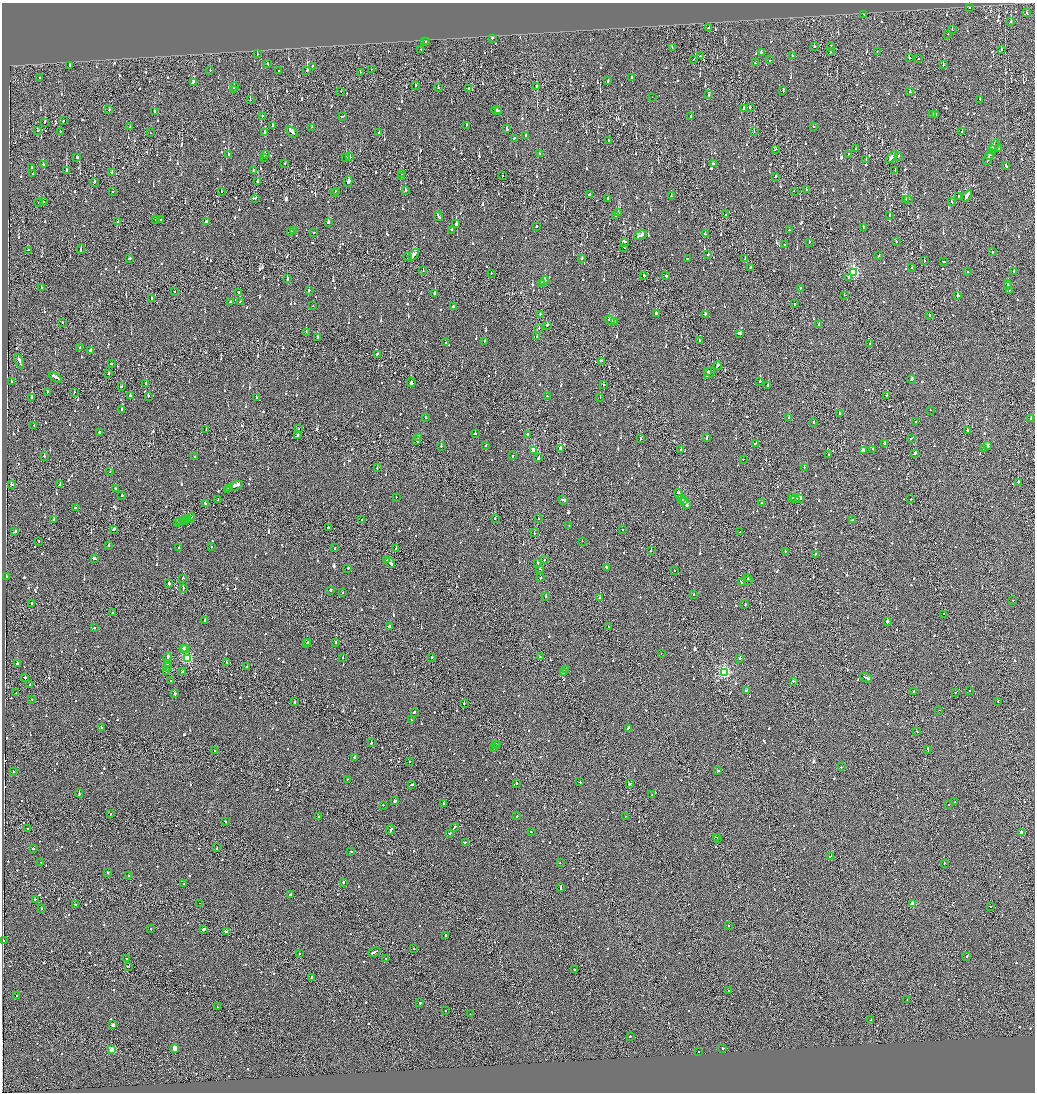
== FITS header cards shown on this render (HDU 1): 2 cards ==
NAXIS1  =                 2065
NAXIS2  =                 2180

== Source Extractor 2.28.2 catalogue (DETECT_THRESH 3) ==
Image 2065 x 2180 px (HDU 1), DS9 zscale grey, zoomed out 1/2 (1 PNG px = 2 x 2 image px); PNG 1037 x 1094 px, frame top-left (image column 1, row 2179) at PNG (2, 3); each listed source drawn as its Kron ellipse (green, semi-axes under 4 px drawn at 4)
Background -0.118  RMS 0.067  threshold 0.201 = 3 sigma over >= 5 px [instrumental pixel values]
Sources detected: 1683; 92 cannot appear on this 1/2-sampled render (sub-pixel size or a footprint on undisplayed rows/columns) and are neither listed nor drawn; of the other 1591, the 500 brightest by FLUX_AUTO listed and drawn (1091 fainter detections omitted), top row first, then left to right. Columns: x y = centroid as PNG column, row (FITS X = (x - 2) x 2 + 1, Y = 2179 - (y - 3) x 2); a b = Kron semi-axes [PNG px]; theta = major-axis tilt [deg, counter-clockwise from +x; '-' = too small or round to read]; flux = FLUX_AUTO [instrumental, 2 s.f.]
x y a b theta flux
969 7 2 2 - 130
1026 12 2 2 - 110
864 15 2 2 - 220
1011 22 2 2 - 930
708 27 3 2 - 220
952 30 2 2 - 150
948 34 2 2 - 120
492 38 2 2 - 250
425 41 2 1 - 320
426 42 2 2 - 640
814 46 2 2 - 200
830 46 2 2 - 100
672 48 4 2 - 120
421 49 2 2 - 110
1001 49 2 1 - 130
761 52 2 2 - 110
831 52 2 1 - 250
877 52 2 1 - 250
257 54 2 2 - 170
700 56 2 2 - 140
792 56 2 2 - 320
909 58 2 2 - 100
919 58 2 1 - 140
694 59 2 1 - 120
770 60 2 2 - 110
755 63 3 1 - 110
268 64 2 2 - 110
943 65 2 1 - 290
69 66 3 2 - 190
312 66 2 2 - 190
371 69 2 1 - 120
210 70 2 2 - 260
278 70 2 2 - 210
307 71 2 2 - 260
360 72 2 2 - 160
39 77 2 1 - 120
632 77 2 2 - 160
608 80 4 2 - 340
194 82 3 2 - 630
416 85 2 2 - 140
234 87 3 2 - 120
536 87 2 1 - 390
438 88 2 2 - 140
468 88 2 2 - 110
234 90 2 2 - 200
783 90 4 2 - 240
341 91 2 1 - 220
909 92 2 2 - 130
709 95 3 2 - 170
652 97 2 1 - 120
980 99 2 2 - 170
250 100 2 1 - 250
744 108 2 2 - 280
750 108 3 2 - 170
109 110 2 2 - 110
154 111 2 2 - 120
497 111 5 2 - 340
499 111 3 1 - 220
932 114 2 2 - 600
936 114 2 2 - 300
262 116 2 1 - 110
342 116 2 2 - 130
691 116 2 2 - 110
63 121 2 2 - 180
45 122 2 1 - 450
466 125 3 2 - 570
273 126 4 2 - 230
130 127 2 2 - 110
312 127 2 2 - 180
813 127 2 1 - 190
507 129 3 2 - 1000
37 131 2 2 - 120
60 131 2 1 - 130
292 132 6 2 -42 470
754 132 2 2 - 400
962 132 2 2 - 390
150 133 2 2 - 130
265 133 3 2 - 120
379 133 2 2 - 380
526 136 2 2 - 110
514 138 3 2 - 280
608 141 2 2 - 110
994 147 8 2 62 420
775 149 2 2 - 110
855 149 2 2 - 120
992 149 3 1 - 180
999 149 2 2 - 110
228 154 3 2 - 140
265 154 3 2 - 110
540 154 3 2 - 200
849 154 2 1 - 170
990 155 5 2 - 450
898 156 3 1 - 260
346 157 2 2 - 970
350 157 2 1 - 1400
892 157 7 2 44 570
77 158 2 2 - 180
264 158 2 2 - 110
988 158 7 2 64 490
866 160 2 2 - 140
43 164 3 2 - 190
285 164 2 2 - 110
713 164 2 2 - 350
1006 166 3 2 - 220
32 167 3 2 - 240
253 170 2 2 - 1100
895 170 2 2 - 140
66 171 2 2 - 1100
112 173 2 1 - 210
33 174 2 2 - 210
401 174 2 1 - 200
401 176 2 2 - 130
502 176 2 2 - 190
775 176 2 2 - 110
348 181 5 2 - 470
94 182 2 2 - 560
258 182 2 1 - 300
806 189 2 1 - 230
112 191 2 2 - 210
336 191 2 1 - 130
405 191 2 2 - 140
794 191 2 1 - 130
221 192 2 1 - 140
335 192 2 1 - 110
589 195 2 2 - 120
671 196 2 2 - 390
967 196 6 2 54 430
958 197 2 2 - 120
255 198 2 1 - 140
608 198 2 2 - 180
906 199 4 2 - 560
908 200 2 1 - 310
951 201 2 2 - 210
43 202 2 1 - 430
39 203 2 1 - 150
618 213 3 2 - 170
615 215 2 2 - 100
725 215 2 2 - 540
890 215 2 2 - 110
438 216 5 2 - 410
156 219 2 1 - 200
160 220 2 1 - 160
117 221 2 2 - 150
206 222 3 2 - 200
328 222 2 2 - 270
456 224 2 2 - 3700
537 226 2 2 - 720
863 227 2 2 - 110
294 230 2 2 - 100
451 230 2 2 - 230
789 230 2 2 - 290
291 231 2 2 - 470
314 232 2 2 - 180
705 234 2 2 - 230
640 235 6 2 26 550
896 241 2 2 - 150
624 242 4 2 - 180
809 242 2 2 - 110
785 244 2 2 - 160
624 247 3 2 - 150
81 249 5 1 - 220
28 250 3 2 - 120
993 252 2 2 - 300
708 254 2 2 - 360
414 255 6 2 50 760
879 256 2 1 - 130
408 257 2 1 - 380
687 258 2 2 - 240
129 259 3 2 - 480
582 259 2 2 - 240
745 259 2 1 - 140
924 261 2 2 - 170
943 262 3 2 - 140
751 267 2 2 - 160
911 267 2 2 - 110
423 271 2 1 - 320
1014 271 2 1 - 310
854 272 3 3 - 1200
968 272 2 2 - 470
491 273 2 2 - 150
644 276 2 2 - 210
666 276 2 2 - 160
849 277 2 2 - 110
287 279 2 2 - 190
545 281 5 2 - 230
542 283 3 1 - 150
1008 284 2 2 - 220
1007 286 2 1 - 180
41 287 4 2 - 130
801 288 2 2 - 310
1009 290 2 1 - 110
174 291 2 1 - 130
309 291 2 2 - 170
239 292 2 2 - 170
435 293 2 2 - 240
844 295 2 1 - 260
958 296 4 2 - 850
152 299 2 2 - 340
231 302 2 2 - 220
240 302 2 2 - 120
794 304 2 2 - 220
312 306 2 1 - 170
453 306 2 2 - 1200
656 313 4 2 - 370
540 314 2 1 - 130
705 314 2 2 - 390
930 315 3 2 - 750
610 320 5 2 - 1000
62 322 2 2 - 120
614 322 2 2 - 150
819 324 2 2 - 140
547 325 3 2 - 150
539 328 2 1 - 120
306 332 2 1 - 170
740 333 4 2 - 1100
318 337 3 2 - 230
537 337 3 2 - 130
485 341 2 2 - 680
699 341 2 1 - 140
446 342 2 2 - 120
869 344 2 1 - 110
80 348 2 2 - 100
91 350 3 2 - 390
377 354 3 2 - 260
19 361 7 2 -67 610
602 361 4 2 - 170
111 364 2 2 - 220
717 366 4 2 - 600
708 372 2 2 - 820
710 373 6 1 43 410
109 374 2 1 - 220
56 377 7 2 -34 760
912 379 4 2 - 340
760 381 2 2 - 610
11 382 2 2 - 210
411 382 5 2 - 2700
146 384 2 2 - 190
604 385 2 2 - 260
768 385 2 2 - 800
121 387 2 2 - 230
47 392 2 2 - 150
74 392 2 1 - 140
130 395 2 2 - 790
887 395 2 1 - 220
148 396 2 2 - 210
547 396 2 2 - 120
32 397 2 2 - 1300
600 397 2 2 - 180
256 398 2 2 - 160
122 410 2 2 - 600
930 410 2 2 - 110
839 413 2 2 - 210
426 417 2 2 - 160
789 417 2 2 - 140
1031 418 2 2 - 110
813 422 2 2 - 170
916 422 2 2 - 180
34 425 2 2 - 120
299 428 2 1 - 540
206 430 3 1 - 160
967 430 2 2 - 1200
99 432 2 2 - 380
475 433 2 2 - 110
297 434 4 1 - 560
527 434 2 2 - 180
707 437 3 2 - 220
419 438 3 2 - 260
911 438 2 2 - 200
640 439 2 2 - 200
417 441 3 2 - 270
755 443 2 2 - 130
885 444 3 2 - 190
485 445 2 2 - 120
441 446 2 2 - 260
988 446 3 2 - 140
560 448 2 2 - 640
983 448 3 2 - 730
873 449 2 2 - 180
533 450 3 2 - 220
680 450 2 1 - 120
863 450 3 2 - 340
915 454 3 2 - 320
828 455 2 2 - 120
44 456 2 2 - 120
513 456 2 2 - 250
194 457 2 2 - 120
539 458 2 2 - 570
743 459 2 1 - 210
804 467 2 2 - 290
377 468 2 2 - 160
110 472 2 2 - 140
1018 482 2 2 - 420
11 484 3 2 - 240
59 485 2 1 - 110
235 486 9 2 22 780
116 488 2 2 - 210
230 488 3 1 - 180
227 490 2 1 - 110
678 494 5 2 - 540
122 495 2 2 - 110
396 497 2 2 - 130
792 497 2 1 - 280
800 498 4 2 - 740
682 499 3 2 - 270
795 499 4 2 - 440
911 499 2 1 - 120
218 500 4 2 - 370
563 500 5 2 - 340
684 501 3 2 - 240
762 502 2 2 - 140
685 503 6 2 -52 400
205 504 3 2 - 260
75 508 2 2 - 460
190 518 5 2 - 400
495 518 2 2 - 150
538 518 2 2 - 250
188 519 3 2 - 330
362 519 3 2 - 330
54 520 2 2 - 1200
185 520 5 2 - 390
853 520 3 1 - 140
180 522 4 1 - 350
178 523 2 2 - 220
569 526 2 2 - 170
328 527 2 2 - 250
622 529 2 1 - 160
114 530 3 2 - 390
15 531 3 2 - 210
740 532 2 1 - 230
534 533 2 2 - 110
39 541 2 1 - 120
582 541 2 1 - 200
109 545 2 2 - 110
212 546 2 2 - 780
179 548 2 2 - 110
335 548 2 1 - 250
396 549 2 2 - 290
651 551 2 1 - 400
785 552 3 2 - 120
815 554 2 1 - 580
94 558 4 2 - 250
386 560 4 1 - 210
544 560 2 2 - 160
390 563 5 2 - 580
538 563 4 2 - 240
606 567 2 2 - 580
348 568 2 2 - 220
539 569 2 1 - 290
674 571 2 2 - 130
6 577 3 2 - 480
540 577 3 2 - 170
183 578 3 1 - 260
748 578 3 1 - 670
749 581 2 1 - 130
741 582 3 1 - 210
169 584 2 2 - 460
183 589 4 1 - 210
330 590 2 2 - 700
343 592 2 2 - 190
694 595 2 2 - 120
546 596 2 2 - 160
600 598 2 1 - 120
1013 600 2 2 - 100
32 603 2 2 - 530
745 605 2 2 - 290
112 613 2 2 - 130
944 614 2 1 - 150
205 620 3 2 - 120
887 621 3 1 - 2500
390 626 3 2 - 190
609 627 2 1 - 210
94 628 2 2 - 200
308 642 3 2 - 150
335 642 3 2 - 170
306 644 2 1 - 120
183 648 3 2 - 320
186 649 2 2 - 170
661 653 2 1 - 100
342 657 2 2 - 160
432 657 2 2 - 110
540 657 3 2 - 130
167 658 5 2 - 520
187 658 3 3 - 1000
739 658 2 2 - 200
167 663 4 2 - 300
226 663 2 2 - 190
17 664 2 1 - 840
247 666 3 2 - 150
168 667 4 2 - 560
566 670 2 2 - 130
167 672 4 2 - 360
183 672 2 2 - 730
724 672 3 3 - 2000
563 673 2 1 - 230
25 678 3 2 - 560
866 678 6 2 -25 450
170 681 2 1 - 110
794 681 3 2 - 140
30 685 2 2 - 120
969 690 2 2 - 110
746 691 3 2 - 220
914 691 2 2 - 300
955 692 2 2 - 170
16 693 2 2 - 160
175 694 3 2 - 250
31 699 2 1 - 390
998 701 2 2 - 100
295 702 2 2 - 130
464 703 2 2 - 170
939 710 2 1 - 170
414 712 2 2 - 230
411 720 2 2 - 110
101 728 2 2 - 230
628 729 3 2 - 160
917 731 2 1 - 320
371 743 2 2 - 120
495 744 3 2 - 190
498 745 2 2 - 150
494 747 2 2 - 490
928 749 4 2 - 220
214 750 2 2 - 130
355 757 2 1 - 1000
410 762 2 2 - 550
841 767 2 2 - 110
718 771 2 2 - 180
13 772 2 2 - 190
347 779 2 1 - 140
580 782 2 2 - 290
516 783 2 2 - 340
412 784 3 2 - 170
629 784 2 2 - 490
79 793 4 2 - 470
651 795 3 2 - 110
395 801 3 2 - 780
955 801 2 2 - 110
443 803 2 2 - 240
383 805 2 2 - 130
948 805 2 2 - 110
110 814 2 2 - 200
517 816 2 2 - 110
319 817 2 2 - 100
625 817 2 2 - 220
225 822 2 2 - 140
454 828 5 2 - 190
27 829 2 2 - 180
391 830 5 2 - 280
531 832 2 2 - 180
449 833 2 2 - 780
1022 833 2 2 - 110
716 837 3 1 - 360
718 838 2 1 - 240
465 842 2 2 - 120
33 848 2 2 - 130
217 848 3 2 - 440
351 851 2 2 - 120
831 856 3 2 - 110
41 862 2 2 - 180
560 863 2 2 - 150
944 863 2 1 - 110
107 872 2 2 - 120
128 876 2 2 - 150
343 882 2 2 - 160
184 884 2 2 - 420
560 888 3 2 - 170
290 895 2 2 - 430
35 899 2 2 - 140
200 903 2 2 - 130
75 904 2 2 - 130
913 904 3 3 - 240
990 907 2 2 - 150
41 908 2 2 - 330
728 925 2 2 - 130
150 929 2 2 - 110
203 929 4 2 - 240
226 932 4 2 - 310
446 935 3 2 - 140
3 940 2 1 - 110
414 949 2 2 - 120
374 952 6 2 25 450
299 953 2 2 - 150
966 956 2 2 - 170
126 959 2 2 - 140
386 959 2 2 - 780
129 966 2 2 - 160
575 970 2 2 - 150
311 977 2 1 - 230
729 991 2 2 - 150
16 996 2 1 - 130
907 1000 2 2 - 120
420 1003 2 2 - 180
217 1007 3 1 - 220
445 1010 2 1 - 120
470 1014 2 1 - 110
871 1020 2 1 - 120
113 1025 2 2 - 870
630 1036 2 2 - 230
175 1048 3 3 - 280
722 1048 2 2 - 100
112 1050 3 3 - 540
698 1052 2 2 - 170
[1091 fainter detections neither listed nor drawn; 92 sub-pixel or undisplayed-footprint detections neither listed nor drawn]